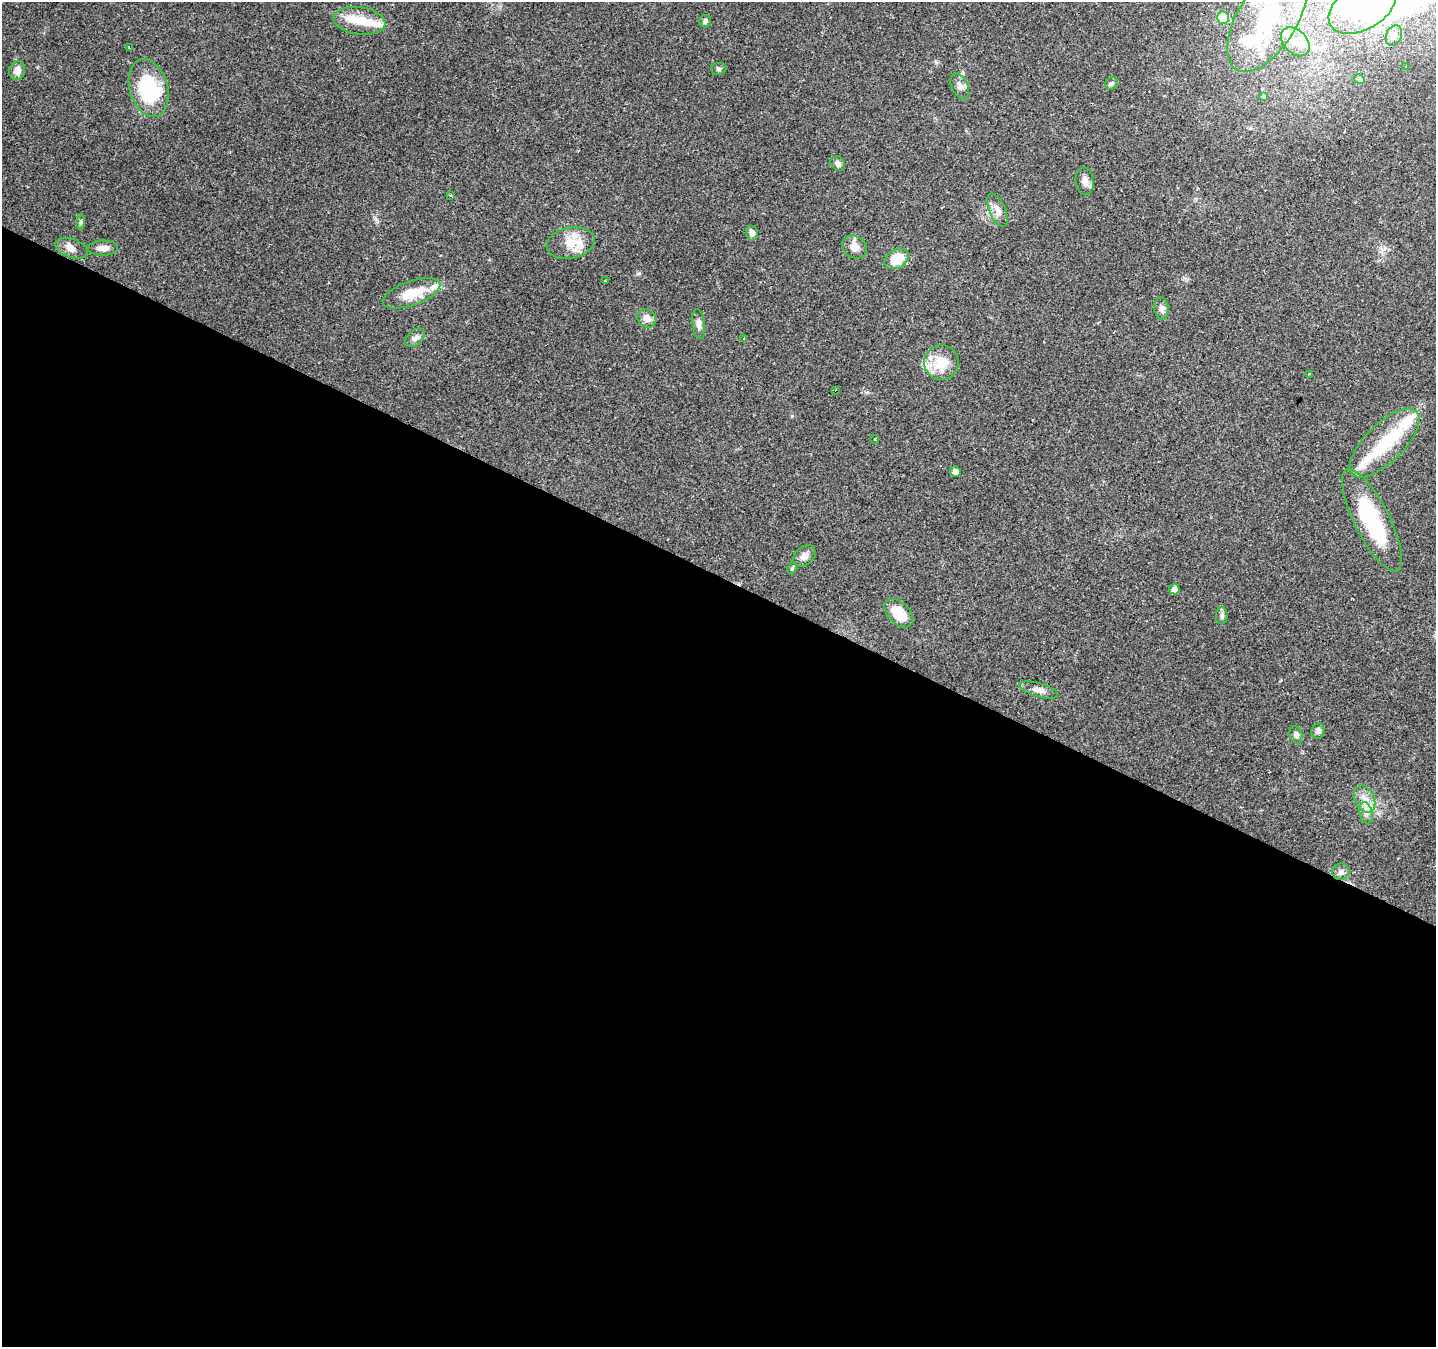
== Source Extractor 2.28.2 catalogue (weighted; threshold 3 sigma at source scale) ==
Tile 14 of 4 x 4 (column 2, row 4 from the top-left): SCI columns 1435-2868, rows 198-1542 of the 5741 x 5842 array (HDU 1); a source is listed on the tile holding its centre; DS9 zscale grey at full resolution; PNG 1438 x 1349 px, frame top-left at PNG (2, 2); each listed source drawn as its Kron ellipse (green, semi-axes under 4 px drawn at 4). Shown black and unused: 57% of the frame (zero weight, under 2 of 3 exposures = <1% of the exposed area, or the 3 px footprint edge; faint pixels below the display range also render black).
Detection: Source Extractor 2.28.2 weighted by HDU 2 'WHT'; one run over the whole footprint, this tile lists its part. Background 0.106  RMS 0.0056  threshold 0.0254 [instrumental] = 3 sigma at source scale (4.5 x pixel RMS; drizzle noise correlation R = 1.50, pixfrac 1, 0.0396/0.0396 arcsec/px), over >= 5 px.
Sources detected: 62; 2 inside a brighter object's white glare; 1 cosmic-ray / hot-pixel residue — neither listed nor drawn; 7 inside a brighter listed object's ellipse — not listed separately; the other 52 listed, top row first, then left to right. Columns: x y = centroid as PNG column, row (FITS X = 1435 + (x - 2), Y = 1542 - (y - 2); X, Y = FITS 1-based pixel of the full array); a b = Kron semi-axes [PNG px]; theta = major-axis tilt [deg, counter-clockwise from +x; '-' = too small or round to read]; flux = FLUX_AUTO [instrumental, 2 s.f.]
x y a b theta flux
1362 7 37 22 30 50
1223 18 6 6 - 19
1268 18 61 29 59 66
359 21 26 13 -7 12
705 21 6 6 - 1.5
1394 35 10 7 65 3.2
1295 42 17 11 -46 8.9
129 48 4 3 - 8.2
1406 66 3 3 - 0.99
719 69 7 5 -2 1.2
17 70 9 8 - 4.1
1359 79 6 4 -28 1.5
1112 83 7 6 - 1.1
960 86 13 8 -66 3.3
149 88 29 19 -74 45
1263 96 4 3 - 2.6
838 164 8 6 -47 1.8
1085 181 14 9 -83 3.9
451 196 3 3 - 1.3
997 210 18 8 -66 4.1
81 222 8 4 89 1
752 233 7 6 - 2.8
571 243 24 15 11 12
854 247 13 10 -33 4.7
72 248 17 9 -20 3.9
103 248 15 7 1 4
897 259 13 9 30 13
605 281 3 3 - 1.5
411 293 30 12 19 14
1161 309 11 7 -83 3.1
647 318 10 8 -44 4.5
699 324 15 6 -82 3
415 338 11 7 40 2.4
743 339 3 3 - 5.3
941 362 17 17 - 15
1309 374 3 2 - 0.62
836 391 3 2 - 0.86
875 439 4 3 - 0.61
1384 443 45 19 44 28
955 472 5 5 - 3
1372 520 57 17 -63 45
804 556 12 9 41 3.8
792 568 6 4 67 0.86
1174 589 5 5 - 2.6
899 613 17 10 -45 13
1222 616 8 6 86 1.6
1039 690 20 7 -16 3.6
1318 731 8 6 80 2.3
1296 735 9 6 -75 1.7
1365 799 14 9 -64 6
1366 813 11 6 -75 3
1341 871 9 8 - 2.2
Overlapping masked pixels (flux is a lower limit): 1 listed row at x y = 836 391
Isophote crosses this tile's border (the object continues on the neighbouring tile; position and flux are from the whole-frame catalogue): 2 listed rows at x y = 1362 7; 1268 18
Unlisted compact peaks at least as high as the median listed source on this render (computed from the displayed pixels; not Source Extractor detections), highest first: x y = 639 273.